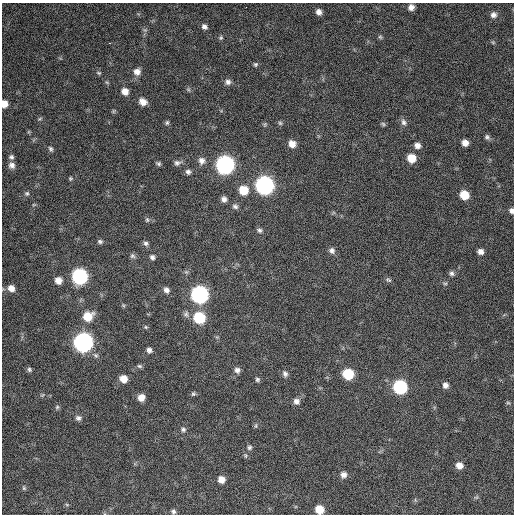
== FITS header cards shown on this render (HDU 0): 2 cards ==
NAXIS1  =                  512 / Axis length
NAXIS2  =                  512 / Axis length

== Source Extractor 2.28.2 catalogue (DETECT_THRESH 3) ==
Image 512 x 512 px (HDU 0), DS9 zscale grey, 1 PNG px = 1 image px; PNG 516 x 516 px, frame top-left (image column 1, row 512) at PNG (2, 3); no overlay
Background 617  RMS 24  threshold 73.5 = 3 sigma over >= 5 px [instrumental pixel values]
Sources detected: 95; all 95 listed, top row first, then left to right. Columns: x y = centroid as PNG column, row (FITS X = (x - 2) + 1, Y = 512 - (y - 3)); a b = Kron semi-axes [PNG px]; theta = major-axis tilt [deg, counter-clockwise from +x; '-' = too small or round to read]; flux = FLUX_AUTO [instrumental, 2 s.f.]
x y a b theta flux
246 7 2 2 - 3300
411 7 6 6 - 8900
319 12 7 6 - 7800
493 15 8 7 - 7200
204 27 7 6 - 5800
145 30 5 5 - 3100
380 37 6 5 - 2600
221 38 6 5 - 2700
493 42 5 5 - 2100
109 43 3 2 - 3400
255 64 6 6 - 2900
137 72 9 8 - 10000
99 73 6 5 - 2300
228 82 8 7 - 6400
188 89 6 4 -19 2500
125 91 7 7 - 13000
143 102 8 7 - 13000
4 104 6 5 - 14000
113 111 6 4 89 2000
40 118 6 4 21 2100
403 122 9 7 -74 5900
167 123 7 5 88 3100
280 123 6 5 - 2800
265 124 6 4 46 2300
383 124 6 5 - 2600
487 137 7 6 - 4100
465 143 6 6 - 11000
292 144 8 7 - 13000
417 145 7 6 - 8300
51 149 7 5 -57 3300
11 157 6 6 - 4100
411 158 7 7 - 29000
201 161 9 8 - 8900
177 163 10 7 9 5900
158 164 7 5 -32 3300
12 165 8 7 - 7800
225 165 9 9 - 650000
188 172 7 6 - 5000
70 178 5 4 - 2200
264 185 9 8 - 660000
243 190 8 8 - 32000
27 193 7 6 - 3100
464 195 7 7 - 32000
224 199 6 6 - 6800
235 206 7 6 - 4600
511 211 6 5 - 5200
147 220 6 5 - 2700
259 230 7 5 -18 4100
100 241 7 6 - 3900
146 243 7 6 - 4100
332 250 8 7 - 6200
480 251 6 6 - 7900
132 256 8 6 -33 3900
152 257 6 5 - 4400
452 273 7 6 - 4400
80 276 8 8 - 340000
58 280 8 8 - 13000
388 280 9 5 -42 3300
445 283 6 4 0 2200
11 288 9 7 -43 11000
166 290 7 6 - 6500
199 295 9 8 - 530000
123 305 6 4 -45 2100
186 314 9 7 73 4700
88 316 10 8 31 34000
199 318 8 8 - 94000
146 327 5 4 - 2100
83 342 9 9 - 790000
149 350 6 5 - 5300
139 366 7 4 -25 2800
29 369 6 6 - 3400
237 370 7 6 - 6600
285 374 9 6 -71 5400
348 374 8 7 - 70000
123 379 7 6 - 17000
257 379 6 6 - 3300
445 385 7 6 - 7000
400 387 8 8 - 200000
193 394 6 6 - 2900
42 395 6 4 33 2000
141 397 7 6 - 14000
296 401 7 7 - 7200
508 403 6 4 -2 2100
57 407 6 5 - 2900
78 418 8 7 - 4900
256 426 7 3 82 2100
183 429 7 6 - 4100
249 447 7 6 - 3800
459 465 7 6 - 12000
343 475 7 7 - 7900
221 479 7 6 - 14000
24 488 6 4 -46 2200
67 505 6 4 -19 1900
319 509 7 7 - 28000
173 511 6 5 - 3700
At the frame edge (FLAGS 8, measured only in part): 3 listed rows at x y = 4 104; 511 211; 319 509